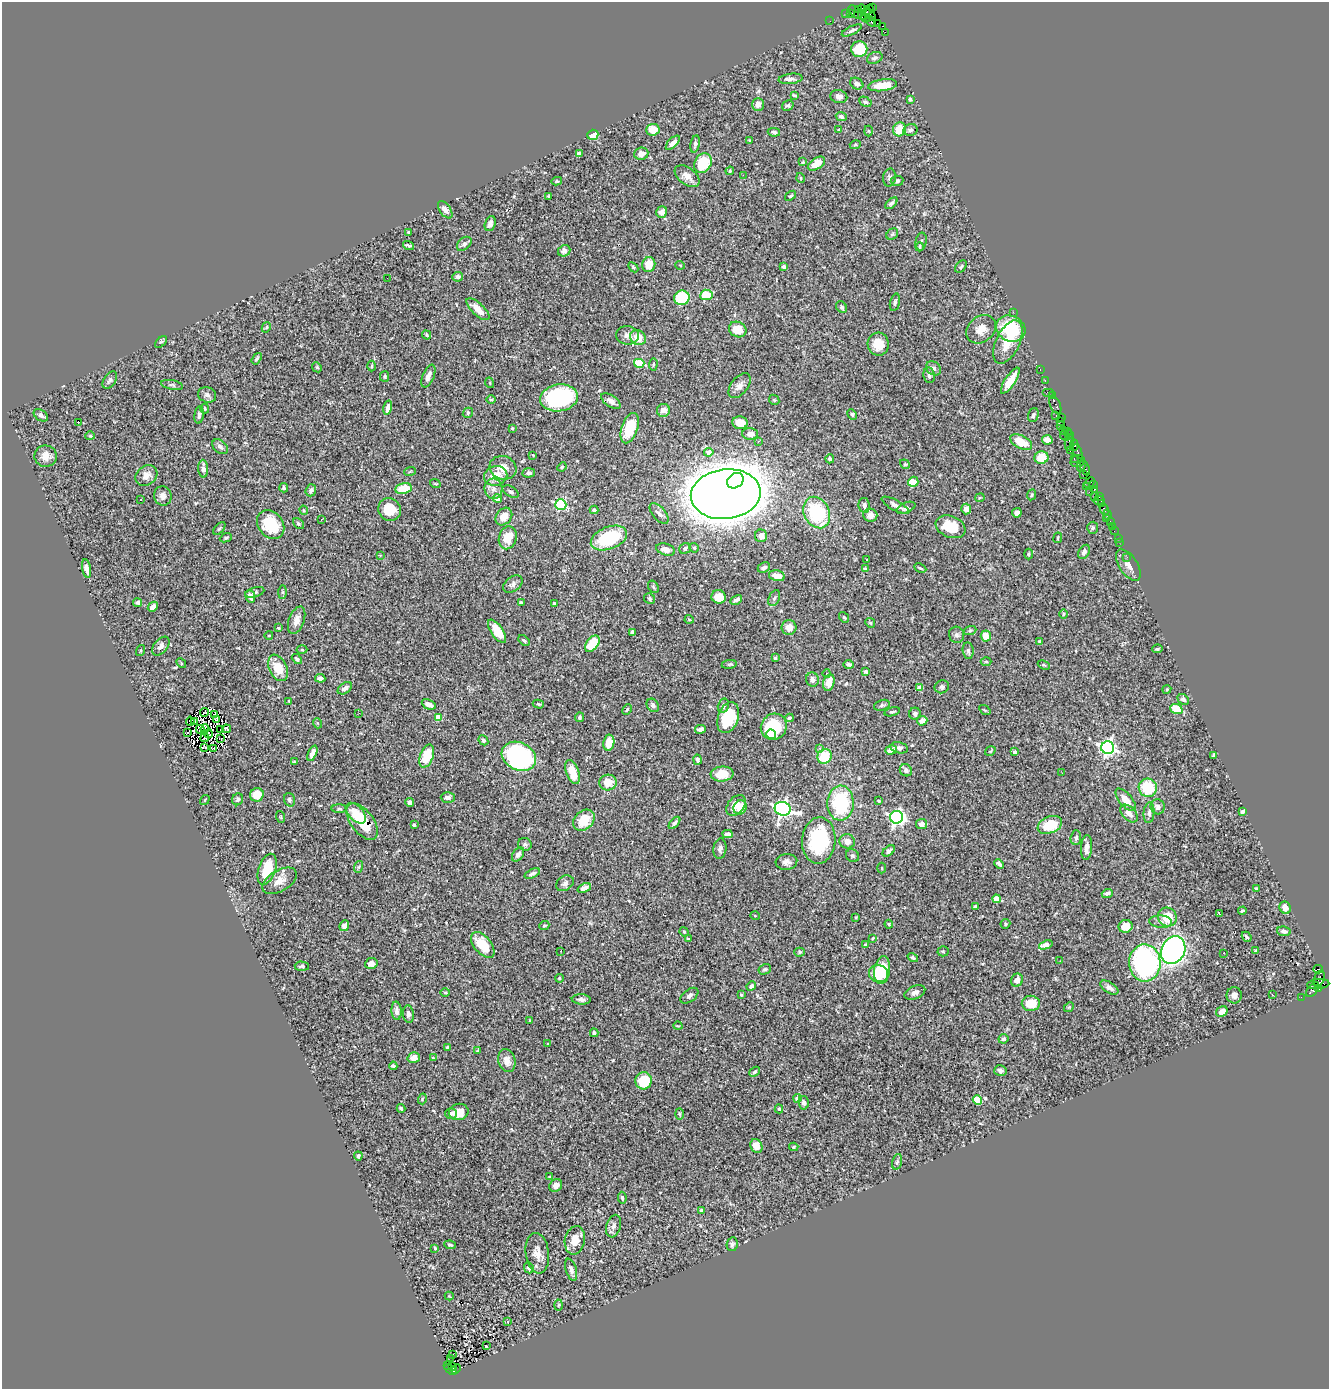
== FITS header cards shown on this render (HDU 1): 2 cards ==
NAXIS1  =                 1327
NAXIS2  =                 1387

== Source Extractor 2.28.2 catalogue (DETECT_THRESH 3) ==
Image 1327 x 1387 px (HDU 1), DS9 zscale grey, 1 PNG px = 1 image px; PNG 1331 x 1391 px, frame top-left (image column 1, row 1387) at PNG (2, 2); each listed source drawn as its Kron ellipse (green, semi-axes under 4 px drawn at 4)
Background 1.23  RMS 0.044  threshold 0.131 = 3 sigma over >= 5 px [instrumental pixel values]
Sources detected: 493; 2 with non-positive FLUX_AUTO (blend fragments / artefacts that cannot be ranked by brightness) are neither listed nor drawn; the other 491 listed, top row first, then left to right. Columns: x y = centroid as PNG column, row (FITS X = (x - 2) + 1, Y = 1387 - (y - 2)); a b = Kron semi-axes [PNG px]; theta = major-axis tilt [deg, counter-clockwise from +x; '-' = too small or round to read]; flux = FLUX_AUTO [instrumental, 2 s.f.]
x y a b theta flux
872 7 4 2 - 24
862 9 4 3 - 65
858 10 3 2 - 54
867 11 7 3 39 200
855 12 8 4 -47 220
846 13 2 2 - 12
850 14 3 3 - 100
870 14 6 2 -54 130
862 15 4 3 - 170
866 18 5 4 - 160
830 21 2 2 - 19
871 21 6 3 -55 180
877 23 3 2 - 79
883 26 4 3 - 100
852 30 11 3 26 7.4
885 32 2 2 - 16
859 49 8 8 - 98
875 58 8 5 22 9.6
790 79 12 5 7 10
857 84 7 5 -32 14
883 85 15 6 8 61
794 95 4 3 - 3.9
839 97 8 6 -16 13
910 99 4 3 - 5.1
865 102 6 5 - 5.9
758 104 6 6 - 19
788 105 6 4 29 5
841 116 5 4 - 6.6
899 129 7 6 - 56
653 130 7 6 - 39
839 130 4 3 - 3.8
910 130 7 6 - 8.7
868 131 5 3 - 2.8
774 132 6 4 -10 6.3
593 135 6 5 - 58
749 140 3 3 - 2.5
673 143 9 4 46 15
695 144 9 4 80 6.9
855 145 6 3 17 3.6
579 154 4 4 - 16
641 154 7 6 - 19
803 162 4 4 - 3.3
703 163 10 8 62 110
816 164 9 5 33 34
730 171 4 4 - 3
743 175 2 2 - 28
687 176 14 8 -37 24
889 177 9 6 79 7.6
801 178 5 3 - 2.2
557 181 5 4 - 4.5
897 181 6 5 - 8.5
549 196 4 3 - 3.6
791 196 6 4 36 5
891 203 7 4 43 5.8
445 210 10 5 -55 17
662 212 6 5 - 15
490 224 8 5 71 16
408 232 3 3 - 3.6
892 234 6 5 - 4.7
921 241 9 5 80 6.1
464 244 8 6 43 9.9
408 245 6 3 -18 6.2
920 247 4 3 - 4
564 251 6 5 - 11
649 265 7 6 - 49
680 265 5 3 - 2
633 267 6 3 -46 3.7
783 267 4 3 - 11
961 267 7 4 50 4.9
458 277 5 5 - 8.4
387 278 2 2 - 4.1
706 295 6 5 - 75
682 298 8 7 - 140
895 302 9 5 75 7.1
842 307 6 5 - 6
478 309 14 6 -44 37
1013 312 2 2 - 99
266 327 5 4 - 3.4
738 329 9 7 -26 57
981 329 16 13 39 32
1011 329 15 12 -28 140
427 335 5 3 - 4
628 335 11 9 -8 16
638 338 8 7 - 47
161 342 7 4 43 3.5
1008 342 23 11 64 61
878 344 11 10 - 48
257 359 6 3 55 3.9
639 363 5 4 - 120
653 365 6 4 82 3.6
372 366 5 3 - 3.1
317 367 5 4 - 3.7
934 368 8 6 -38 10
1040 370 3 2 - 44
929 375 8 5 -79 7.9
384 376 5 4 - 4.1
428 376 12 5 66 17
110 380 10 5 56 8.1
1010 381 15 5 56 43
1045 381 3 2 - 49
490 383 5 3 - 2.6
172 385 11 4 -11 6.6
739 386 14 8 51 19
1048 392 6 2 0 150
207 395 9 7 -22 10
1052 396 3 2 - 57
559 398 19 13 9 310
491 400 5 3 - 2.9
774 400 5 4 - 3.7
611 401 11 5 -34 14
1055 405 9 5 -68 220
388 408 7 4 77 15
205 409 5 3 - 3
663 410 6 6 - 19
468 413 5 4 - 4.3
852 414 5 4 - 5.4
41 415 8 5 -34 11
199 415 9 4 82 8.6
1033 415 7 5 72 5.8
1056 416 4 2 - 110
1062 418 4 2 - 52
1061 421 3 2 - 51
79 422 2 2 - 30
740 423 7 6 - 44
1060 425 2 2 - 86
512 428 4 3 - 2.9
630 428 16 8 71 110
1063 430 2 2 - 29
1067 431 4 3 - 49
750 434 8 6 -2 12
1070 435 4 3 - 87
90 436 5 4 - 3.4
1065 436 5 3 - 470
1047 440 5 4 - 28
758 441 3 2 - 2.6
1021 442 12 6 -27 61
1069 442 8 4 86 260
1074 445 6 4 89 250
220 447 9 6 -40 9.4
1070 451 2 2 - 35
709 452 4 4 - 22
1078 452 7 3 -68 200
533 455 3 3 - 1.6
46 456 11 10 - 26
1041 458 7 6 - 61
1074 458 4 3 - 150
830 459 4 4 - 9.7
1077 461 7 6 - 400
905 464 5 4 - 3.7
1081 466 5 3 - 160
562 467 5 4 - 3.5
503 468 14 11 -18 32
1085 468 8 3 -68 220
203 469 9 5 -87 15
410 471 6 3 20 2.9
529 473 6 4 5 8.5
1084 474 2 2 - 42
146 476 12 9 38 23
496 476 11 10 - 46
735 481 9 7 36 500
913 482 5 5 - 49
1090 482 6 3 48 140
435 483 5 3 - 2.7
1093 484 3 2 - 59
1086 486 3 2 - 87
284 488 4 4 - 4.4
403 489 8 5 11 68
493 489 10 9 - 19
1094 489 3 3 - 100
311 490 6 5 - 9
511 492 9 5 -32 8.1
1089 492 2 2 - 120
726 494 35 25 7 11000
1031 495 5 4 - 4.8
163 496 10 8 -75 19
1095 496 2 2 - 60
1099 497 2 2 - 67
980 498 5 3 - 3
497 499 4 4 - 43
141 500 3 2 - 3.7
1099 500 5 3 - 99
1102 504 3 3 - 80
561 505 5 5 - 290
864 505 7 5 -79 13
895 505 15 5 -28 14
906 508 10 5 24 7.8
390 509 12 11 - 61
966 509 5 5 - 15
1104 509 6 3 -60 92
304 510 5 3 - 2.9
594 510 4 4 - 9.7
659 513 12 6 -48 13
817 513 16 12 -63 220
1017 513 5 4 - 11
870 515 7 6 - 22
1107 515 5 2 - 24
504 516 10 7 50 28
1106 518 3 2 - 32
321 519 2 2 - 2
1110 521 3 2 - 64
271 524 16 12 -52 110
298 524 6 4 -41 5.3
1112 526 2 2 - 14
950 527 15 10 -23 71
1093 528 6 5 - 4.7
219 529 8 3 50 3.6
1114 531 2 2 - 28
761 536 6 6 - 16
226 538 6 4 21 4.4
508 538 11 9 75 46
609 538 19 11 21 180
1058 538 5 2 - 2.7
1118 538 2 2 - 5.9
1119 542 3 2 - 25
685 548 6 5 - 6.9
694 548 5 4 - 4
666 550 10 6 -17 21
1084 552 7 5 61 9.2
1028 554 5 3 - 3.7
380 555 4 2 - 2.1
1127 557 2 2 - 20
866 559 3 3 - 5.6
1128 565 18 9 -56 20
86 568 9 4 -81 17
764 568 6 5 - 9.9
920 568 6 3 -26 4
865 569 4 3 - 4.1
777 576 8 5 -13 26
513 584 11 7 37 11
653 587 7 4 -59 4.3
255 592 10 5 17 7.1
283 592 7 4 89 5.5
250 596 6 4 -69 15
719 597 7 6 - 47
774 598 8 5 67 7.5
650 599 6 5 - 5.8
736 600 6 3 29 10
521 602 3 3 - 2.9
138 603 4 4 - 6.6
554 603 4 3 - 4.1
153 607 5 4 - 14
1063 614 5 3 - 2.7
844 617 6 4 -52 3.2
689 619 4 3 - 2.3
297 620 14 7 69 20
870 623 5 4 - 3.6
789 627 7 7 - 23
278 628 3 3 - 3.7
970 630 6 4 20 4.8
497 631 13 6 -55 51
632 632 4 3 - 10
269 635 4 2 - 2.2
957 635 8 7 - 8.2
986 636 5 5 - 37
524 641 7 3 -43 5.4
1040 642 3 3 - 4.2
592 644 9 6 54 96
161 646 11 6 50 12
1157 649 5 3 - 4.6
140 650 6 3 71 3.1
302 650 5 3 - 3.1
968 651 8 5 -83 9
775 658 4 4 - 3.1
297 659 6 4 -43 6.6
986 662 5 3 - 3.2
181 663 5 4 - 3.2
729 664 8 3 8 3.8
849 664 5 4 - 7.4
1044 665 6 4 -24 3.7
278 668 14 8 -64 62
865 671 4 3 - 4.9
827 673 4 3 - 3.8
320 678 5 4 - 7.7
812 680 7 6 - 10
829 682 8 5 75 31
942 687 7 6 - 7.3
345 688 8 5 34 15
920 688 4 4 - 36
1167 689 4 3 - 2.9
1183 699 6 5 - 8.6
289 701 4 3 - 2.7
429 704 7 4 -24 19
538 704 5 4 - 3.9
653 705 7 5 -54 11
882 705 8 5 16 5.5
723 706 7 5 75 11
627 709 5 3 - 3.8
1176 709 6 5 - 73
985 710 6 3 -36 3.1
204 712 4 3 - 3.6
892 712 8 4 14 4.7
359 713 3 2 - 5.3
915 714 6 5 - 10
215 715 3 2 - 2.6
438 717 4 4 - 54
580 717 5 4 - 5.2
728 718 16 10 70 130
789 718 4 3 - 4.6
216 720 4 2 - 1.7
190 721 4 2 - 0.4
195 721 3 2 - 2.8
922 721 5 4 - 17
317 723 5 3 - 2.6
774 727 13 12 - 150
200 729 4 3 - 7.7
205 729 4 2 - 2.2
226 729 4 2 - 4.5
700 729 5 4 - 11
221 730 2 2 - 2.6
187 733 2 2 - 1.7
209 734 4 2 - 3.1
771 734 5 4 - 14
205 738 4 2 - 4
221 739 3 2 - 2.3
483 740 5 4 - 6.3
609 743 8 5 82 47
205 747 3 2 - 2.6
899 748 9 5 -12 9.5
1108 748 6 6 - 1100
213 749 3 3 - 4.3
820 749 4 4 - 6.1
891 750 6 4 18 22
990 751 5 3 - 3
1015 752 4 3 - 4.2
312 753 8 4 68 16
1213 755 3 2 - 3
427 756 12 6 70 77
519 756 18 13 -26 630
825 756 7 7 - 85
698 760 5 3 - 7.1
294 762 4 3 - 2.9
906 770 6 5 - 8.2
572 772 12 6 -70 60
1062 773 2 2 - 4.6
722 774 11 7 5 53
608 783 8 8 - 49
1148 788 9 9 - 120
257 795 7 6 - 52
448 797 7 5 -1 9.2
238 799 6 5 - 7.5
205 800 5 3 - 2.5
289 800 7 5 -71 8.3
1126 800 14 6 -49 32
879 801 4 3 - 3
410 803 4 4 - 14
840 803 17 13 87 210
736 805 12 8 51 46
740 807 7 6 - 37
1158 807 7 7 - 11
339 809 8 4 -1 5.2
783 809 8 7 - 1000
1243 811 4 3 - 8.4
356 813 12 7 -47 29
1129 813 10 6 -46 16
1149 813 10 5 85 9.4
281 817 6 3 -71 2.8
897 817 6 6 - 840
584 820 12 9 42 66
362 822 21 11 -53 85
674 823 7 4 48 7.9
922 824 5 5 - 13
414 825 3 3 - 3.9
1050 825 13 8 22 79
727 834 5 4 - 13
1076 838 7 5 85 7.8
819 841 23 17 85 230
847 841 8 7 - 22
525 844 7 6 - 6.2
1086 848 12 5 86 18
720 849 10 6 83 10
889 851 7 4 36 7.5
518 854 8 5 54 9.2
853 856 7 6 - 6.5
786 862 11 8 6 14
999 864 5 3 - 7.2
358 867 6 4 70 4.3
882 868 5 3 - 2.7
267 869 16 8 71 98
532 873 8 4 24 8.2
280 881 19 10 30 31
565 883 9 7 35 9.9
584 888 7 4 22 18
1256 888 4 3 - 3
1107 893 5 4 - 7.9
997 899 4 4 - 46
975 906 3 3 - 3.5
1285 908 6 5 - 22
1242 911 4 3 - 4.1
1219 914 3 2 - 2.8
755 916 5 3 - 2.4
856 917 3 3 - 2.9
1167 917 10 9 - 66
1161 922 11 6 -4 11
889 924 4 3 - 2.9
1005 924 5 4 - 4
344 926 5 4 - 10
544 926 5 4 - 4.2
1125 926 7 6 - 32
1284 931 7 4 -11 11
684 932 5 4 - 3.2
1247 937 5 3 - 4.6
873 938 4 3 - 2.9
688 939 3 3 - 3.3
483 945 15 8 -50 90
865 945 3 3 - 3.2
1046 945 7 4 20 40
1173 950 14 11 62 970
1256 950 4 4 - 3.4
561 951 3 2 - 3.3
943 951 5 5 - 3.4
799 952 5 4 - 5.1
1224 953 3 2 - 2.6
913 957 5 4 - 5.3
1060 961 2 2 - 1.7
371 963 6 5 - 18
1145 963 18 15 -88 490
302 966 7 4 -4 5.7
765 969 6 5 - 5.2
1318 969 4 3 - 840
882 970 14 8 82 97
879 974 9 8 - 63
559 978 4 4 - 3.4
1319 979 8 5 70 490
1017 980 7 6 - 17
1318 984 11 5 5 460
751 986 5 4 - 8.1
1109 988 10 5 -31 12
1318 988 4 3 - 200
1313 989 9 5 49 300
915 992 11 6 23 15
445 993 5 3 - 2.6
741 995 4 3 - 4
1234 995 8 7 - 18
1272 995 3 2 - 2.3
689 996 10 6 38 9.2
1301 997 2 2 - 22
581 999 9 5 -3 11
1031 1003 9 7 1 63
1069 1007 5 4 - 3.2
397 1011 9 5 -87 12
1222 1011 6 5 - 16
408 1014 9 5 -83 9.8
530 1021 3 3 - 3.7
678 1026 4 3 - 2.4
594 1033 4 4 - 6.7
1003 1039 5 5 - 7.3
548 1043 4 2 - 2.4
447 1047 3 3 - 3
477 1051 3 2 - 2.4
414 1058 6 5 - 22
433 1058 4 4 - 2.4
507 1061 12 8 -75 24
393 1066 4 3 - 7.2
1000 1071 6 5 - 9.7
755 1072 6 4 38 4.9
644 1081 8 8 - 93
422 1099 5 3 - 2.9
797 1099 4 4 - 19
977 1100 5 4 - 67
804 1103 7 5 -78 10
401 1108 4 3 - 4.5
779 1109 4 4 - 4.1
459 1112 10 8 15 34
451 1113 6 5 - 6.1
679 1114 6 4 -88 3.6
756 1146 7 5 -62 32
794 1147 5 4 - 4.3
358 1156 4 4 - 6.8
897 1162 8 4 74 5.9
549 1177 3 2 - 2.3
556 1185 7 6 - 14
622 1198 6 4 -82 6.5
702 1211 4 3 - 14
613 1226 11 7 73 14
575 1240 14 10 78 34
732 1244 7 5 81 6.4
450 1245 6 3 -8 4.2
435 1248 3 2 - 2.9
537 1253 20 11 -82 34
529 1268 6 4 -65 6
571 1270 11 5 -74 11
449 1296 4 3 - 2.1
559 1305 5 3 - 3.2
508 1322 4 3 - 2.3
486 1346 3 2 - 2.3
453 1355 3 2 - 6.1
451 1358 2 2 - 190
448 1365 3 2 - 39
452 1367 4 3 - 150
450 1369 7 2 -36 170
456 1369 5 2 - 160
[2 non-positive-flux detections neither listed nor drawn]